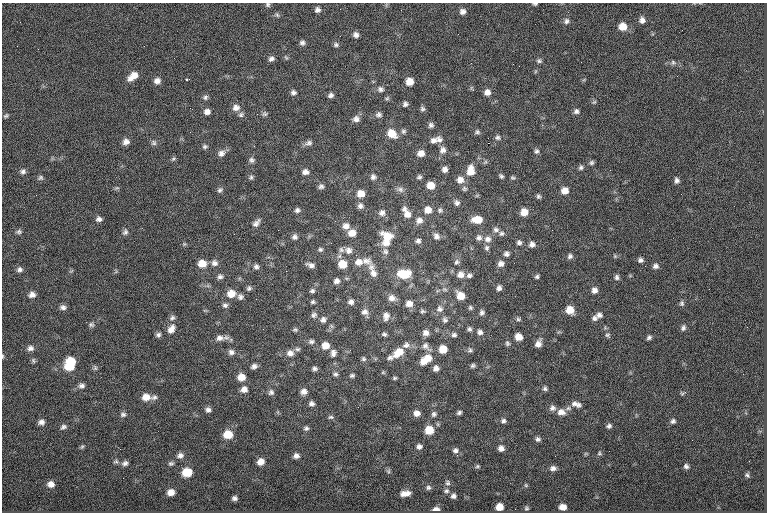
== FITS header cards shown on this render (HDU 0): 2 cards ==
NAXIS1  =                  765
NAXIS2  =                  510

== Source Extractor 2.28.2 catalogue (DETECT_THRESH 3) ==
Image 765 x 510 px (HDU 0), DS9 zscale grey, 1 PNG px = 1 image px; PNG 769 x 514 px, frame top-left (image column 1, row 510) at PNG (2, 3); no overlay
Background -0.652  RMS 8.1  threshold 24.2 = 3 sigma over >= 5 px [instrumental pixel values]
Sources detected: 279; all 279 listed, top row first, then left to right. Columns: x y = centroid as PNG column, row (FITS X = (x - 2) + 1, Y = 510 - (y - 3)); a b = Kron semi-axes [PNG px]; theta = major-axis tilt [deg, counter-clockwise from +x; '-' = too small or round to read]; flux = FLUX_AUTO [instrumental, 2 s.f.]
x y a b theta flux
535 4 5 3 - 770
268 5 6 6 - 1000
317 10 6 6 - 1800
463 11 7 6 - 2200
277 15 7 5 -67 930
642 20 7 7 - 2500
566 21 8 7 - 1700
623 26 8 7 - 6800
682 30 3 2 - 500
356 35 6 6 - 2100
302 43 6 6 - 1500
336 45 7 6 - 1200
144 46 3 2 - 490
38 49 2 2 - 1100
286 57 7 4 -55 770
271 59 7 6 - 1800
539 61 6 5 - 1100
673 62 7 5 -43 1200
133 76 13 7 36 5300
187 79 3 2 - 690
157 81 8 7 - 2500
409 82 7 6 - 5900
380 89 9 7 -12 1900
293 92 6 6 - 1500
487 92 7 7 - 3000
331 95 6 5 - 1600
205 97 7 6 - 1200
387 98 6 5 - 860
594 102 6 4 44 660
405 104 6 6 - 1400
190 108 3 2 - 500
236 108 10 8 14 3100
422 109 6 6 - 1200
576 111 7 6 - 1600
207 112 7 6 - 2400
265 114 7 7 - 1100
379 114 8 6 1 1600
241 115 8 7 - 1500
6 116 6 5 - 890
356 119 9 8 - 2500
431 125 6 6 - 1500
403 131 6 6 - 1200
477 132 7 6 - 1200
392 133 10 8 -38 8200
497 137 8 7 - 1600
434 140 9 7 35 2400
439 140 10 8 -52 2200
126 142 8 7 - 2700
154 143 7 7 - 1300
309 143 11 7 13 2000
488 143 2 2 - 4000
205 146 7 5 12 1100
443 150 9 8 - 2500
536 151 7 6 - 1300
221 153 10 8 25 2700
421 153 7 7 - 3900
173 159 7 4 32 810
252 160 8 6 -44 1500
591 163 7 5 45 1100
581 167 6 5 - 1300
445 169 6 6 - 2200
23 171 7 6 - 1600
471 171 11 8 87 7100
305 172 7 6 - 2200
501 176 6 4 -51 1100
251 177 6 5 - 990
373 177 8 7 - 1700
419 177 6 5 - 1100
40 178 6 6 - 1100
513 178 6 5 - 830
460 180 8 8 - 3900
677 180 6 5 - 1700
431 185 7 6 - 6100
321 186 7 6 - 1500
117 188 6 4 -17 730
400 189 10 7 -21 2000
464 189 7 6 - 1100
220 190 8 6 50 1300
565 191 7 7 - 4900
361 194 8 7 - 5400
538 197 6 5 - 1100
457 203 7 7 - 1700
360 206 8 8 - 2100
405 209 8 7 - 1900
297 210 6 6 - 1400
428 210 8 8 - 4700
440 210 7 7 - 1300
524 212 7 7 - 5900
382 213 9 8 - 2400
407 214 10 8 -69 3800
99 219 7 6 - 1900
419 220 9 8 - 3000
477 220 9 6 0 7600
256 223 11 6 47 2200
346 226 9 8 - 3100
496 230 8 7 - 1700
19 232 8 6 0 1200
125 232 8 7 - 1500
352 233 8 8 - 4900
501 233 7 6 - 1300
234 234 2 2 - 1200
387 236 14 10 -25 8600
436 236 8 7 - 2100
295 237 7 7 - 1600
479 238 8 7 - 1800
488 239 10 8 0 2700
418 241 7 6 - 1600
386 242 10 8 12 4600
519 242 6 6 - 1400
184 244 5 5 - 640
532 244 7 7 - 2300
487 248 7 6 - 1200
320 249 5 5 - 1000
341 250 7 6 - 1400
348 250 10 9 - 3000
385 251 9 8 - 1900
506 254 6 5 - 1700
356 255 2 2 - 1000
570 256 7 6 - 1500
615 256 5 5 - 670
640 260 6 5 - 1400
366 261 16 10 -11 4100
359 262 10 9 - 3800
456 262 8 6 61 1300
202 263 9 8 - 6200
214 263 9 8 - 2300
514 263 2 2 - 1900
342 264 8 8 - 8500
501 264 7 6 - 2400
311 265 10 5 -16 2200
645 266 2 2 - 1000
655 266 7 6 - 1700
256 267 6 6 - 1500
371 267 10 9 - 2500
20 269 7 7 - 1700
286 271 2 2 - 3800
373 273 11 8 -64 3200
404 274 13 9 2 13000
460 275 8 8 - 3400
469 275 6 6 - 1300
537 276 5 5 - 1100
220 277 7 6 - 1600
617 277 7 6 - 1400
336 281 7 6 - 2200
249 288 7 6 - 1200
499 288 6 5 - 1700
594 290 7 7 - 2400
312 291 6 5 - 1200
231 294 9 8 - 5900
32 295 8 7 - 2600
461 296 8 7 - 6900
240 297 7 7 - 1700
392 298 10 8 -12 3200
256 299 2 2 - 260
313 302 5 5 - 970
351 302 7 7 - 1900
682 303 7 5 69 1100
409 304 8 7 - 3500
225 305 8 6 -1 1500
63 307 8 6 -3 1900
470 308 6 5 - 910
440 309 9 9 - 2300
570 310 8 7 - 6500
422 311 6 4 -1 890
365 312 8 8 - 2400
482 312 7 6 - 1400
314 315 8 7 - 1600
599 315 9 7 1 1900
386 316 11 8 79 2900
172 318 8 6 40 1700
594 318 7 6 - 1700
518 319 6 5 - 970
323 320 8 7 - 2000
445 320 7 6 - 1400
91 325 8 7 - 1200
683 328 7 5 72 1400
171 329 13 9 60 3900
469 329 6 5 - 1200
295 330 6 5 - 900
480 332 8 7 - 1900
426 333 6 6 - 2500
384 334 6 5 - 1100
158 335 6 6 - 1400
454 335 7 5 2 1300
607 335 7 5 15 1000
518 337 6 6 - 5400
649 337 6 5 - 1200
220 338 12 8 7 3100
311 342 7 6 - 1300
507 343 7 6 - 1200
538 344 10 7 67 3200
325 345 8 7 - 5500
406 345 9 8 - 2300
426 346 12 8 -51 2800
30 348 8 7 - 2000
297 349 7 5 0 1100
443 349 6 6 - 8300
470 350 7 6 - 1200
231 352 8 7 - 2000
398 352 13 8 36 8300
290 353 9 8 - 2900
333 353 9 7 78 2300
2 356 6 3 -90 590
390 357 7 6 - 1500
363 359 6 6 - 1100
426 359 15 8 37 8900
33 360 7 5 -87 900
71 361 9 7 -4 12000
69 366 9 7 -2 10000
254 366 6 5 - 1800
473 366 6 5 - 1100
95 368 7 5 -90 1100
315 368 6 5 - 1400
436 368 6 6 - 2400
383 372 5 5 - 650
335 374 7 6 - 1200
352 376 6 5 - 1100
241 377 7 7 - 5300
394 378 5 4 - 800
82 386 8 7 - 1800
545 388 6 6 - 1200
244 389 8 7 - 2900
271 392 7 7 - 1500
304 392 8 7 - 2600
684 392 5 3 - 1400
146 397 10 8 1 5100
154 397 10 6 20 1500
312 404 7 6 - 1700
576 404 15 8 -16 3100
552 408 8 8 - 2100
208 410 7 6 - 1800
561 412 11 9 -4 4200
417 413 7 7 - 3300
459 413 6 4 27 1300
123 414 8 6 10 1400
434 414 8 6 56 1500
331 417 7 5 0 940
503 421 6 6 - 1400
673 421 7 6 - 1300
40 423 10 6 28 2500
609 426 6 5 - 1400
63 427 8 6 30 1500
306 428 6 5 - 1300
429 430 8 8 - 9900
228 434 8 7 - 9700
538 439 6 5 - 1400
692 440 2 2 - 1500
419 446 7 6 - 1900
82 447 6 5 - 780
501 448 7 6 - 2500
455 450 7 7 - 1800
599 453 6 5 - 840
180 455 8 7 - 2200
457 455 3 3 - 360
296 456 6 6 - 2100
116 461 7 5 15 1000
261 462 7 6 - 3900
125 463 8 6 11 1700
171 463 7 5 8 1100
477 466 6 5 - 820
686 466 6 6 - 1400
553 468 7 6 - 2000
388 471 6 5 - 900
187 472 7 7 - 13000
747 475 6 5 - 1000
123 478 2 2 - 320
448 483 7 7 - 1300
51 484 8 7 - 3200
526 485 5 4 - 670
428 488 6 6 - 1200
446 491 7 6 - 1300
171 492 6 6 - 3700
405 493 9 5 9 3600
453 496 6 6 - 1600
234 498 5 4 - 1500
499 507 6 6 - 6000
563 507 7 5 1 3700
526 508 6 5 - 880
436 509 6 4 0 2600
At the frame edge (FLAGS 8, measured only in part): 3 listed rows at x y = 535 4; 268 5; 2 356